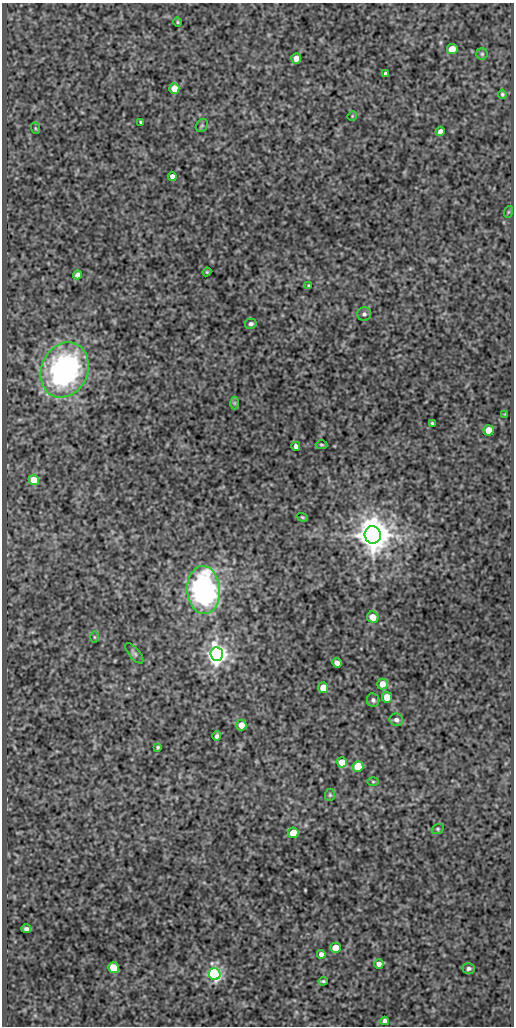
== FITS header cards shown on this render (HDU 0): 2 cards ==
NAXIS1  =                  512
NAXIS2  =                 1024

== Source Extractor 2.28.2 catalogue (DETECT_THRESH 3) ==
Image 512 x 1024 px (HDU 0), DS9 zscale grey, 1 PNG px = 1 image px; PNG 516 x 1028 px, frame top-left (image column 1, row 1024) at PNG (2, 3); each listed source drawn as its Kron ellipse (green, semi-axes under 4 px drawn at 4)
Background 183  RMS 0.65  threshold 1.96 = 3 sigma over >= 5 px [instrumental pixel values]
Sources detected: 58; all 58 listed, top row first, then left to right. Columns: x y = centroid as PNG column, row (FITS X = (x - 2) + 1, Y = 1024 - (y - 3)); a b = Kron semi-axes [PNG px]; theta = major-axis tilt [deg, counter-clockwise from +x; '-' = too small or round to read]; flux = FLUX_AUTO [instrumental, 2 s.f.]
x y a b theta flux
178 22 5 3 - 40
452 49 5 5 - 840
482 54 5 5 - 72
296 59 5 5 - 350
385 74 4 3 - 82
174 88 5 5 - 660
502 94 4 3 - 74
352 116 5 4 - 40
141 122 3 3 - 66
202 126 7 5 55 69
35 128 6 3 -71 48
440 131 5 4 - 190
172 176 4 4 - 170
508 212 6 4 71 41
207 272 4 4 - 48
78 275 4 4 - 220
308 286 3 3 - 48
364 314 7 6 - 120
251 324 6 5 - 120
65 370 28 23 65 10000
234 403 6 4 -89 59
505 414 3 3 - 35
432 423 3 3 - 56
489 430 5 5 - 980
321 445 6 4 -3 61
296 446 4 4 - 160
34 480 5 5 - 860
302 517 6 3 -19 63
373 535 8 8 - 110000
204 590 24 16 -87 9400
373 617 6 5 - 440
94 637 6 4 -89 46
134 653 12 5 -50 110
217 654 7 6 - 34000
337 663 5 4 - 260
382 684 5 5 - 560
323 688 5 5 - 740
387 697 5 5 - 800
373 700 7 6 - 130
396 720 7 6 - 190
241 725 5 5 - 480
217 736 5 4 - 110
158 747 3 3 - 63
342 762 5 5 - 590
358 767 5 5 - 2000
373 782 5 3 - 48
330 795 6 5 - 64
438 829 6 5 - 64
293 833 5 5 - 1200
26 929 5 4 - 140
335 948 5 5 - 830
321 954 4 4 - 200
379 964 5 4 - 230
113 968 5 5 - 1500
469 968 6 5 - 120
215 974 6 5 - 12000
323 981 4 3 - 68
385 1021 4 4 - 160

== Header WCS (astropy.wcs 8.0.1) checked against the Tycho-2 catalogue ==
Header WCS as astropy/WCSLIB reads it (CRVAL/CRPIX/CD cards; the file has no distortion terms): RA---SIN/DEC--SIN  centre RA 02:00:14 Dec -34:18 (30.06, -34.30 deg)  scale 1 arcsec/px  FOV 8.5' x 17.1'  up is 0 deg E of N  parity normal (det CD < 0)
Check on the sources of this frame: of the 58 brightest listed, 3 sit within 1.5 arcsec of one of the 6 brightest Tycho-2 stars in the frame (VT <= 12.33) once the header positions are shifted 0.39 arcsec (0.36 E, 0.14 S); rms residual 0.22 arcsec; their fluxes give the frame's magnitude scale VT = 22.53 - 2.5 log10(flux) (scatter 0.28 mag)
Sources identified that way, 3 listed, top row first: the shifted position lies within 1.5 arcsec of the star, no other Tycho-2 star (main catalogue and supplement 1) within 3.0 arcsec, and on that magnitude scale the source's flux lands within +1.5 / -3 mag of the star's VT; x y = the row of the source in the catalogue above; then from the Tycho-2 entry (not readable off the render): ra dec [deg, ICRS J2000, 3 dp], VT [Tycho-2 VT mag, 2 dp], TYC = Tycho-2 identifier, HIP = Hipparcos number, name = IAU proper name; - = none
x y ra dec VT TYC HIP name
373 535 30.019 -34.301 10.21 7008-1859-1 - -
217 654 30.071 -34.335 10.87 7008-1633-1 - -
215 974 30.072 -34.424 12.33 7008-1755-1 - -